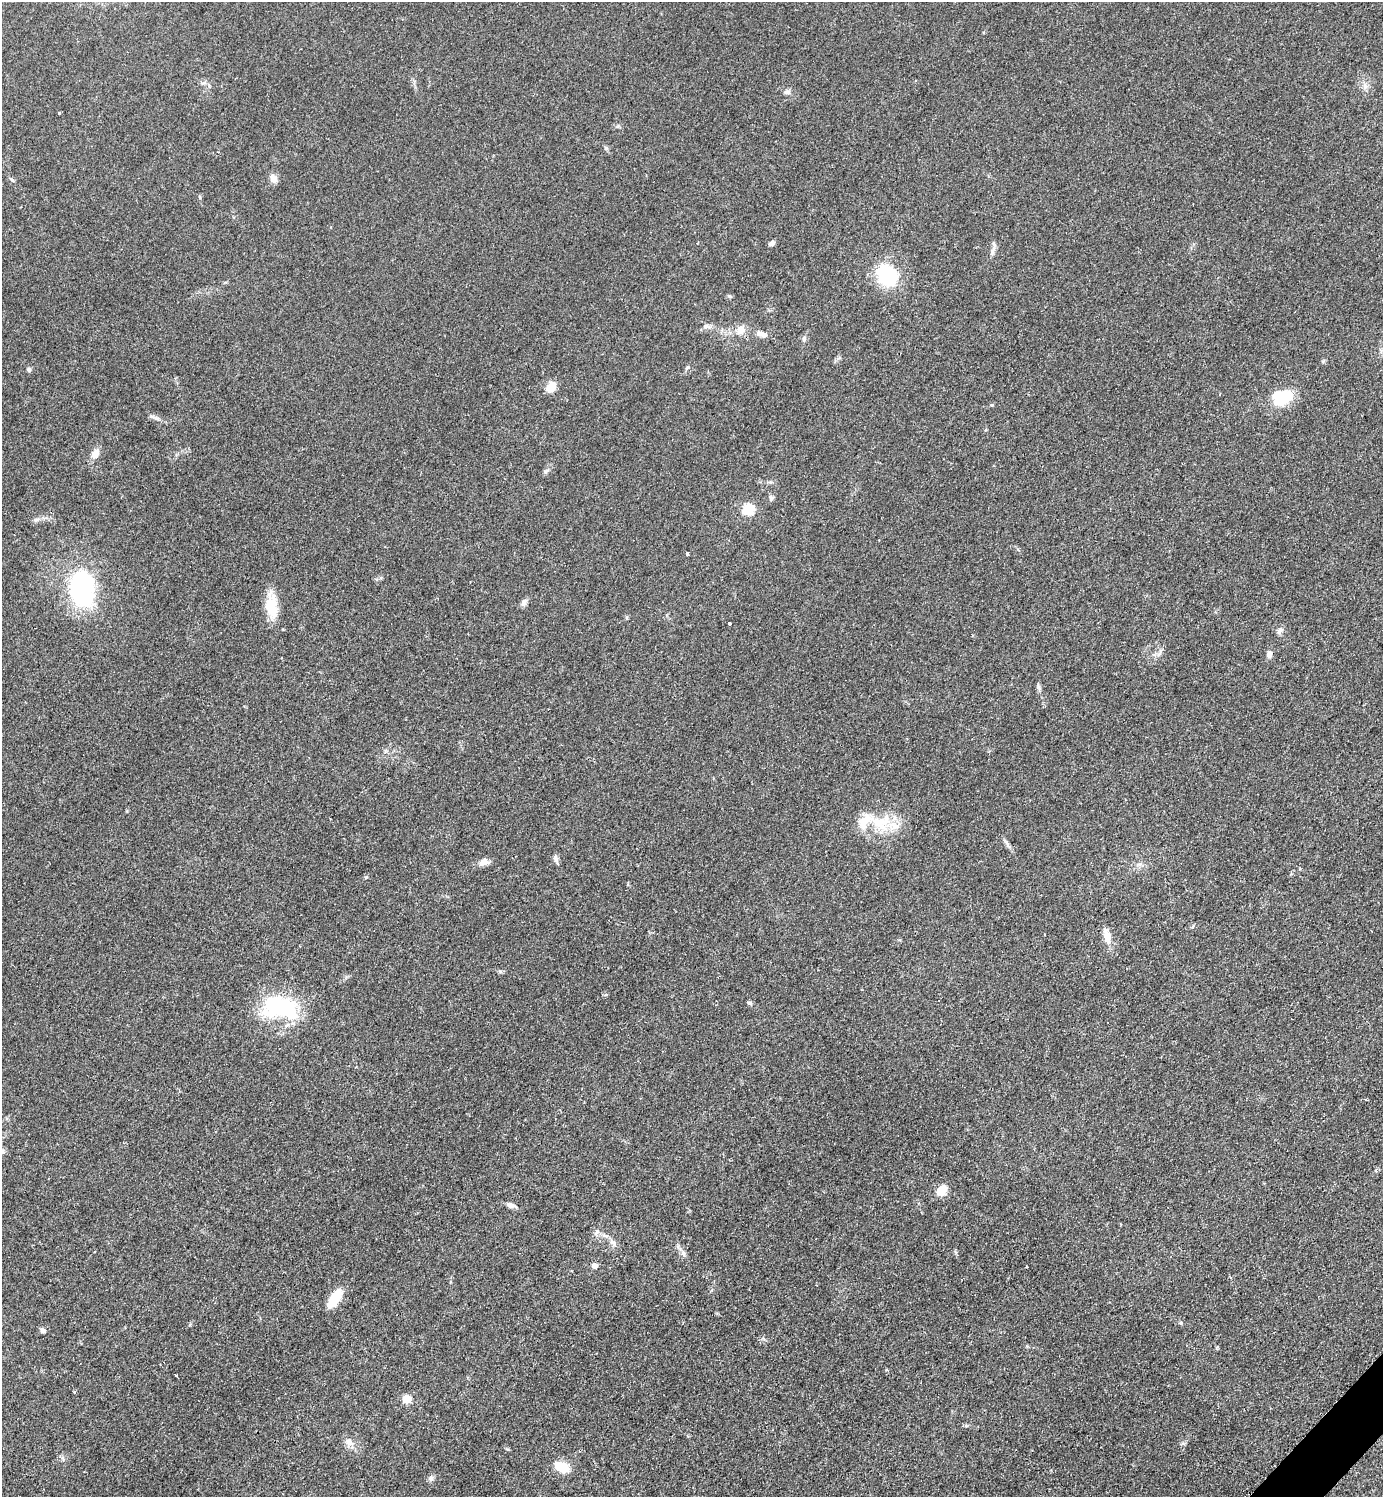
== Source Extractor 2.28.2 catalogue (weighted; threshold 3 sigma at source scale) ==
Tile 6 of 4 x 4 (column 2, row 2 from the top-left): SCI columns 1695-3075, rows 2999-4493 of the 6005 x 6005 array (HDU 1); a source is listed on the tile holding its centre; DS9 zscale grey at full resolution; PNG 1385 x 1499 px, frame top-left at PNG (2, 2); no overlay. Shown black and unused: <1% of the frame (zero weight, under 2 of 3 exposures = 1% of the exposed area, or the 3 px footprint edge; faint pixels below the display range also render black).
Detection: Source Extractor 2.28.2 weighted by HDU 2 'WHT'; one run over the whole footprint, this tile lists its part. Background 0.0797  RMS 0.0079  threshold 0.0354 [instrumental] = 3 sigma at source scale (4.5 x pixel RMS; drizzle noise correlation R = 1.50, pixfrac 1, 0.05/0.05 arcsec/px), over >= 5 px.
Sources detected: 56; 1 cosmic-ray / hot-pixel residue — not listed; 2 inside a brighter listed object's ellipse — not listed separately; the other 53 listed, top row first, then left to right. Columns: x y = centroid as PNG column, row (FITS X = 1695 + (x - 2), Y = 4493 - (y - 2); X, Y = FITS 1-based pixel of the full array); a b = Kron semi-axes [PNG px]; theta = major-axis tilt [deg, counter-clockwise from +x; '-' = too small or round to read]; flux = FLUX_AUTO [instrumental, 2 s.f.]
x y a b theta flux
1365 86 7 4 -72 2.1
787 92 9 6 -18 2.4
59 113 3 3 - 1.4
606 148 7 5 -45 1.3
273 179 12 8 -67 4.7
12 180 7 4 -44 1.2
772 243 8 5 37 2.1
992 252 11 6 79 3.2
887 275 21 18 -46 51
705 326 8 6 17 2.3
741 330 12 11 - 6.8
762 334 15 7 -21 4.7
804 339 8 5 80 1.9
687 368 8 3 44 1
29 369 5 4 - 2.1
551 387 12 8 52 10
1283 397 20 13 12 34
992 405 5 4 - 0.9
156 418 10 6 -20 2.7
95 454 12 9 58 5.8
546 471 8 4 45 1.7
771 497 7 6 - 2
748 509 6 5 - 65
687 553 3 3 - 1.4
82 589 27 18 90 140
524 602 11 7 58 3
271 605 29 13 -84 21
729 623 3 3 - 1.5
1279 631 11 6 57 2.5
1159 654 11 4 57 2.4
1269 654 9 7 77 3.4
1038 686 7 4 -71 1.5
880 823 33 23 -2 32
1006 842 11 4 -61 2.2
556 859 11 5 -70 2.4
483 862 14 8 28 4.7
1107 936 20 10 -72 8.2
750 1003 7 5 -15 1.3
280 1007 46 26 -11 70
1366 1100 4 2 - 0.67
2 1151 8 7 - 2.6
941 1190 9 7 45 16
511 1205 10 6 -27 3.1
613 1243 14 5 -39 3.5
683 1253 9 6 -72 2.5
595 1266 6 6 - 4.5
335 1298 18 8 56 24
43 1330 6 6 - 2.5
75 1392 5 3 - 0.95
406 1399 6 5 - 27
349 1442 11 8 -41 4.9
562 1467 13 9 -24 19
431 1478 8 6 -90 2.2
Isophote crosses this tile's border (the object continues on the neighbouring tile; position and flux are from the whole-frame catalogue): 1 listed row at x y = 2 1151
Unlisted compact peaks at least as high as the median listed source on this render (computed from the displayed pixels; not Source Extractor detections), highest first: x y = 366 877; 1181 1323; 190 1325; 729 296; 500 971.